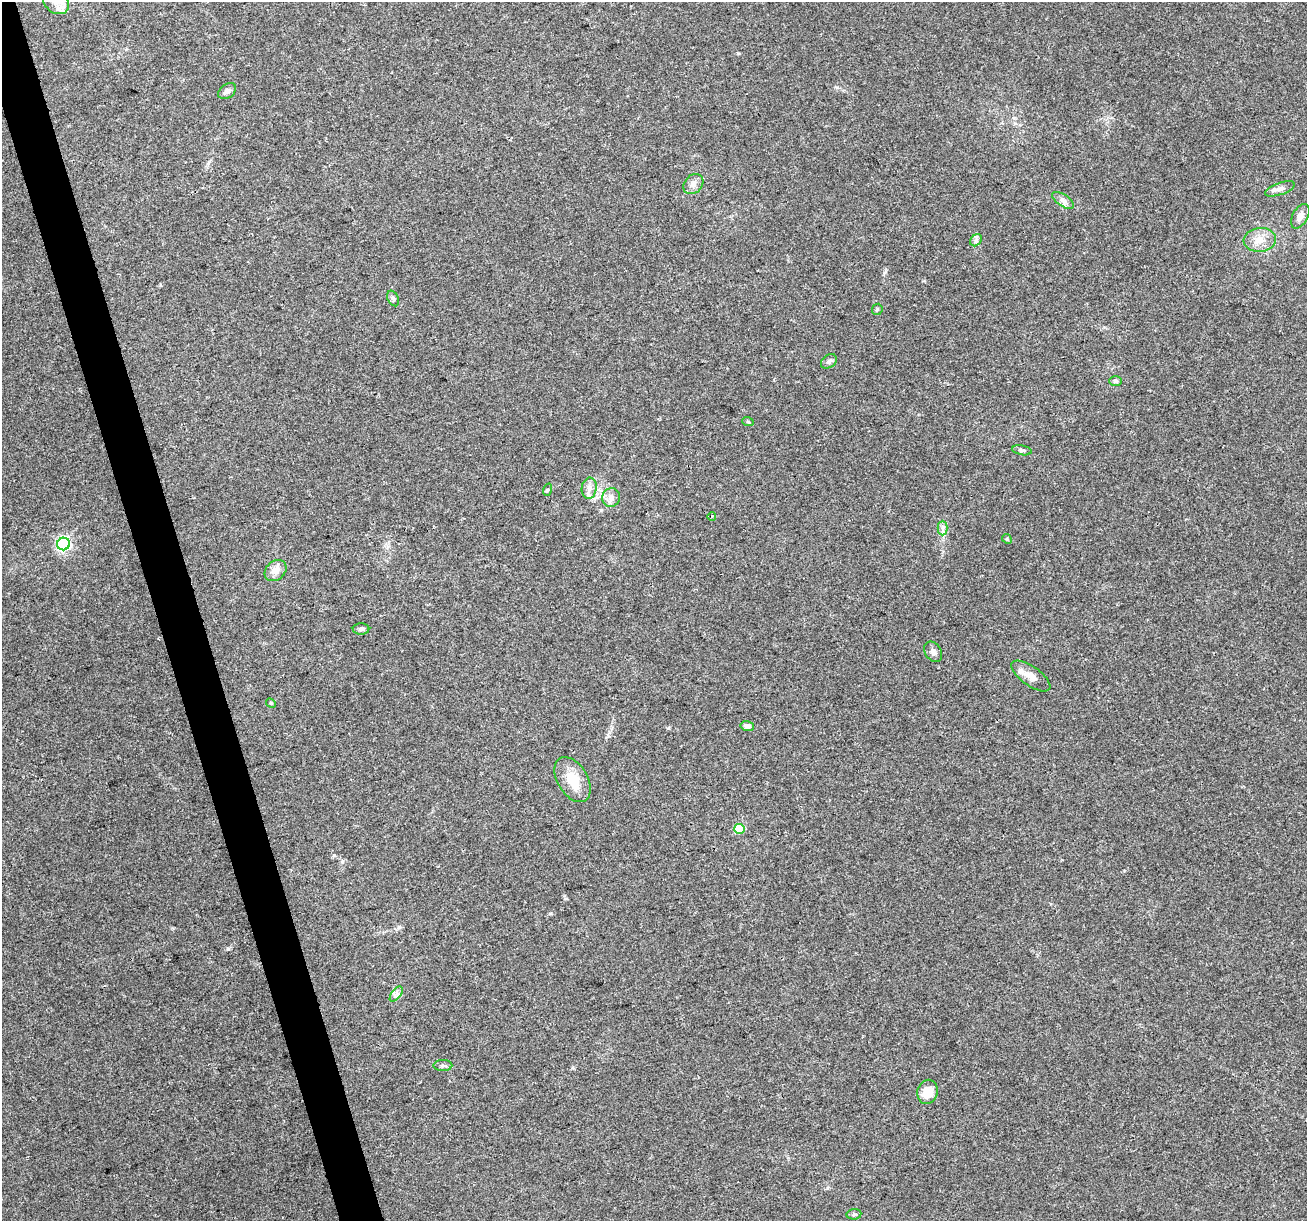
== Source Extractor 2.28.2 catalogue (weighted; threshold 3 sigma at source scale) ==
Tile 11 of 4 x 4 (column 3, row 3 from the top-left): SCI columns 2613-3917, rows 1323-2541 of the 5223 x 5030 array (HDU 1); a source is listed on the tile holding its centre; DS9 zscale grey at full resolution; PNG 1309 x 1223 px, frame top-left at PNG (2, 2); each listed source drawn as its Kron ellipse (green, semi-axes under 4 px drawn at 4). Shown black and unused: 3% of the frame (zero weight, under 3 of 4 exposures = <1% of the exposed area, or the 3 px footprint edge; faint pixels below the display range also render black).
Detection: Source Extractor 2.28.2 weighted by HDU 2 'WHT'; one run over the whole footprint, this tile lists its part. Background 0.0571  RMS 0.0043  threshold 0.0194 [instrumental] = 3 sigma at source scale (4.5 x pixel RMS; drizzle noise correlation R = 1.50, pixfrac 1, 0.0396/0.0396 arcsec/px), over >= 5 px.
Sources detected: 33; all 33 listed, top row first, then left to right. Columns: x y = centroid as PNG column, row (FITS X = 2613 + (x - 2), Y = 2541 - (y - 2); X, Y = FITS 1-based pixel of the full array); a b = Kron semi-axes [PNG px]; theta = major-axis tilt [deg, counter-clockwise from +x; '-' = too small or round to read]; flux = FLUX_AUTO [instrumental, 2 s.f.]
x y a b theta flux
56 2 14 11 -41 4.6
227 91 10 7 38 1.6
693 184 11 8 47 2.2
1280 189 15 6 19 2.1
1063 200 12 6 -34 1.9
1300 216 13 7 61 2.4
976 240 7 5 47 1
1260 240 16 12 5 5.3
393 298 8 5 -63 1
877 309 6 5 - 0.64
829 361 9 6 37 1.1
1115 381 6 5 - 0.99
748 422 6 3 -19 0.44
1022 450 10 5 -10 0.95
589 488 10 7 82 2.5
547 490 6 4 72 0.58
611 497 9 9 - 2.3
712 516 4 3 - 0.52
943 528 7 5 90 1.3
1007 539 5 4 - 0.45
64 544 6 6 - 88
276 570 12 9 42 3.8
361 629 8 5 0 1
933 652 11 8 -56 1.8
1031 676 23 9 -35 4.5
271 703 5 4 - 0.5
747 726 7 5 -13 1.7
573 780 25 15 -59 10
739 829 5 5 - 13
396 994 9 4 53 1.3
443 1066 9 5 0 1.1
927 1092 12 10 77 7.6
854 1214 7 5 7 0.89
Isophote crosses this tile's border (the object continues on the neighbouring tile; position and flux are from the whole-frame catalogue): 2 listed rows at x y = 56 2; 1300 216
Unlisted compact peaks at least as high as the median listed source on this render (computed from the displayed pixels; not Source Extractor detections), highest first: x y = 228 949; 738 53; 334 855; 668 728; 550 913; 342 862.